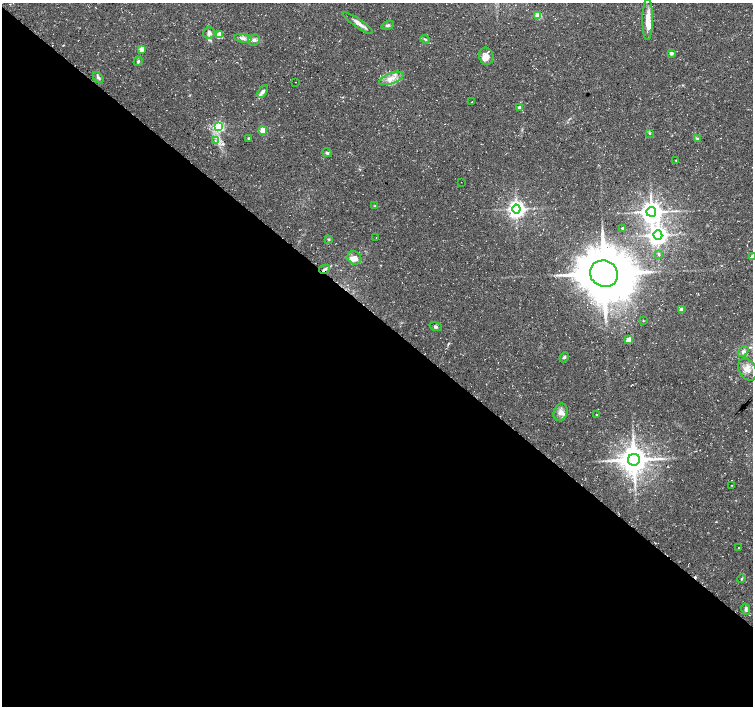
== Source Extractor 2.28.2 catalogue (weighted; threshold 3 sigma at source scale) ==
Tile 14 of 4 x 4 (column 2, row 4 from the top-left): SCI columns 1503-3004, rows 170-1576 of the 6017 x 6032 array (HDU 1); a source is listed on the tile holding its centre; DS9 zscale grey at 2 x 2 block average (1 PNG px = mean of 2 x 2 image px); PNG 755 x 708 px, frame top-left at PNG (2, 3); each listed source drawn as its Kron ellipse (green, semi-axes under 4 px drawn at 4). Shown black and unused: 55% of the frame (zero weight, under 3 of 4 exposures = <1% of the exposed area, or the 3 px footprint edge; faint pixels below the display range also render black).
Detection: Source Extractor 2.28.2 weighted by HDU 2 'WHT'; one run over the whole footprint, this tile lists its part. Background 0.0319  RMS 0.0029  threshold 0.013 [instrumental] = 3 sigma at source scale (4.5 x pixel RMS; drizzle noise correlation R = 1.50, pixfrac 1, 0.0396/0.0396 arcsec/px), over >= 5 px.
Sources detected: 60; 1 cosmic-ray / hot-pixel residue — neither listed nor drawn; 5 inside a brighter listed object's ellipse — not listed separately; the other 54 listed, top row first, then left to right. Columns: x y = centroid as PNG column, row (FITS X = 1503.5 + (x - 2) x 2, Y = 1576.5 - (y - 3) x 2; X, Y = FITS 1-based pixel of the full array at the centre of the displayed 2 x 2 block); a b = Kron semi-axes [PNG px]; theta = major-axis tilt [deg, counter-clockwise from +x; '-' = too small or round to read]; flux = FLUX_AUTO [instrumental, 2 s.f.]
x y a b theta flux
538 15 3 3 - 22
648 19 20 5 89 9.1
358 23 18 4 -35 4.1
388 25 6 4 21 1.3
209 33 6 5 - 2
219 35 3 3 - 13
243 38 9 4 -9 2.5
425 39 5 2 - 0.77
254 40 6 5 - 2.4
141 49 3 3 - 9.3
671 53 4 3 - 1.5
486 56 8 7 - 4.5
138 61 5 3 - 0.91
98 77 6 4 -46 1.3
391 78 13 5 20 5.3
295 82 2 2 - 0.4
263 92 7 4 59 2.1
472 102 2 2 - 0.45
519 107 3 2 - 2.3
219 126 3 3 - 74
263 130 3 3 - 20
649 133 3 3 - 0.55
249 138 3 3 - 0.77
698 139 4 3 - 0.97
215 141 3 2 - 0.63
327 153 5 3 - 1
676 160 2 2 - 0.32
461 182 2 2 - 0.24
375 206 4 3 - 0.66
516 209 4 4 - 330
651 212 5 5 - 620
622 228 2 2 - 0.7
658 235 4 4 - 360
376 237 2 2 - 0.25
328 239 4 3 - 0.59
659 255 4 3 - 0.61
752 257 3 3 - 5.1
354 258 7 6 - 4.9
324 269 6 3 27 1.4
604 274 14 13 - 3800
682 310 3 3 - 6.8
643 320 3 2 - 0.4
436 327 6 4 -20 1.4
628 340 3 3 - 11
743 352 6 4 45 1.6
564 357 5 3 - 1
747 369 12 8 -61 5.4
560 412 9 6 66 3.7
596 415 2 2 - 1
634 460 6 6 - 1100
732 485 2 2 - 0.29
738 548 2 2 - 0.25
742 579 4 2 - 0.68
746 609 6 4 -76 1.4
Overlapping masked pixels (flux is a lower limit): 1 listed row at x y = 324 269
Isophote crosses this tile's border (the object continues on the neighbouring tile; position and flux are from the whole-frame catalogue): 1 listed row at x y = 752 257
Diffuse or blended objects may show on this block-average render without a row.